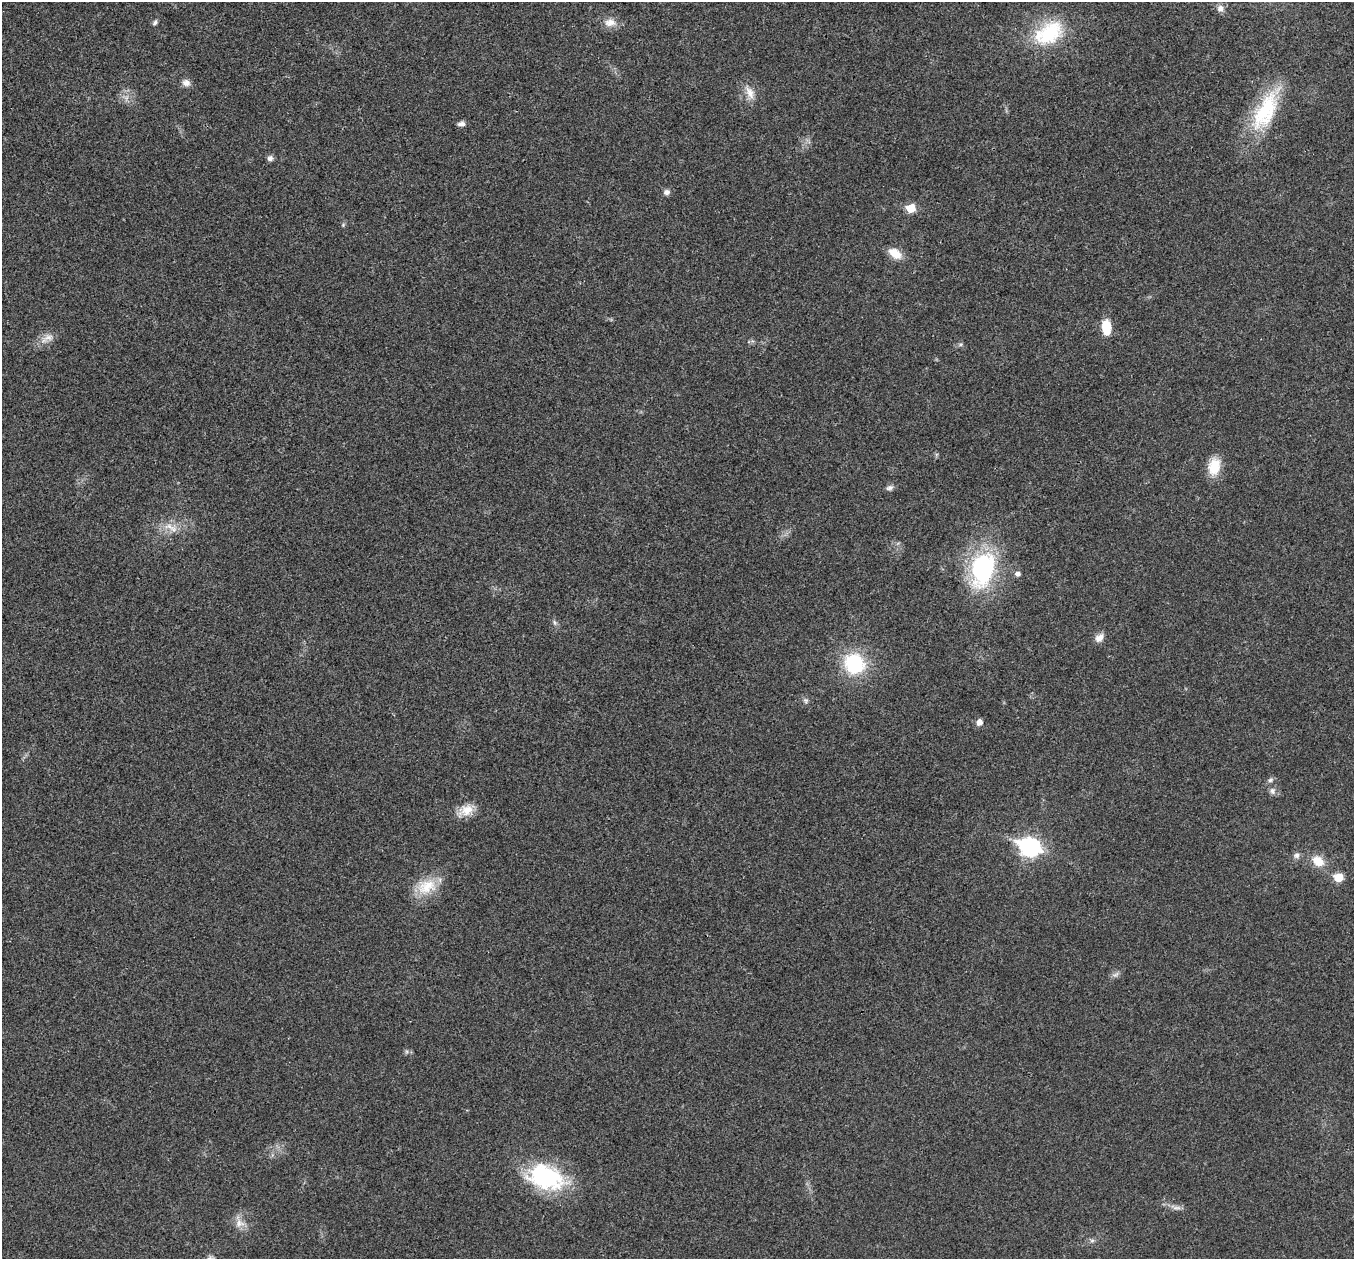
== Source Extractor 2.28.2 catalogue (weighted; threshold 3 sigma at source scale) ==
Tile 10 of 4 x 4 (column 2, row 3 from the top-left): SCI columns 1355-2706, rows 1393-2649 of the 5416 x 5431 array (HDU 1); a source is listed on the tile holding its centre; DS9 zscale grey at full resolution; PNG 1356 x 1261 px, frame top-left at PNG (2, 2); no overlay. Shown black and unused: <1% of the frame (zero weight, under 3 of 4 exposures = <1% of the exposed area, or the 3 px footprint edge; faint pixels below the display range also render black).
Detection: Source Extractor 2.28.2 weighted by HDU 2 'WHT'; one run over the whole footprint, this tile lists its part. Background 0.0214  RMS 0.0052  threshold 0.0235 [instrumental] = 3 sigma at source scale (4.5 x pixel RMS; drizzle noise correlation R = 1.50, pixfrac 1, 0.05/0.05 arcsec/px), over >= 5 px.
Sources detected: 40; all 40 listed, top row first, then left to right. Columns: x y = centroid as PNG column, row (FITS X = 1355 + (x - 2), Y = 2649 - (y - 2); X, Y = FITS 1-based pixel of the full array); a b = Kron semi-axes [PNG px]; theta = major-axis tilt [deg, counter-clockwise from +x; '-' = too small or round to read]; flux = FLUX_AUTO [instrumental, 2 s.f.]
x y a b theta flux
1220 8 9 8 - 2.5
155 22 7 5 55 1.2
610 22 17 11 3 5.3
1049 33 42 26 33 34
186 83 11 9 -6 2.9
750 92 22 10 -66 5.8
126 98 7 4 71 1.4
1265 111 55 24 63 39
461 124 9 6 7 2.1
270 158 7 7 - 1.8
666 192 7 7 - 2.2
911 208 6 6 - 14
343 225 6 4 47 0.7
895 253 17 10 -34 7.5
1106 327 15 8 -87 13
47 338 23 9 25 5
960 344 7 5 19 1
1214 467 21 14 79 11
890 488 10 7 27 1.8
169 526 15 8 0 5.5
983 569 37 23 74 72
1017 574 6 5 - 2.3
555 623 8 4 -59 1.2
1099 638 13 9 37 3.6
854 664 21 19 -48 38
805 700 8 7 - 1.4
979 722 6 6 - 3.5
1270 780 8 6 33 1.4
1272 791 10 7 -87 2.1
466 810 21 13 22 7.9
1030 847 11 8 -21 200
1297 855 8 7 - 1.9
1318 861 14 11 -33 8.5
1338 877 6 6 - 13
426 887 30 20 20 15
1116 975 10 5 33 1.8
546 1177 46 28 -17 54
1176 1207 18 5 -10 2.8
240 1223 14 11 -1 4.9
1092 1241 7 4 1 1.1